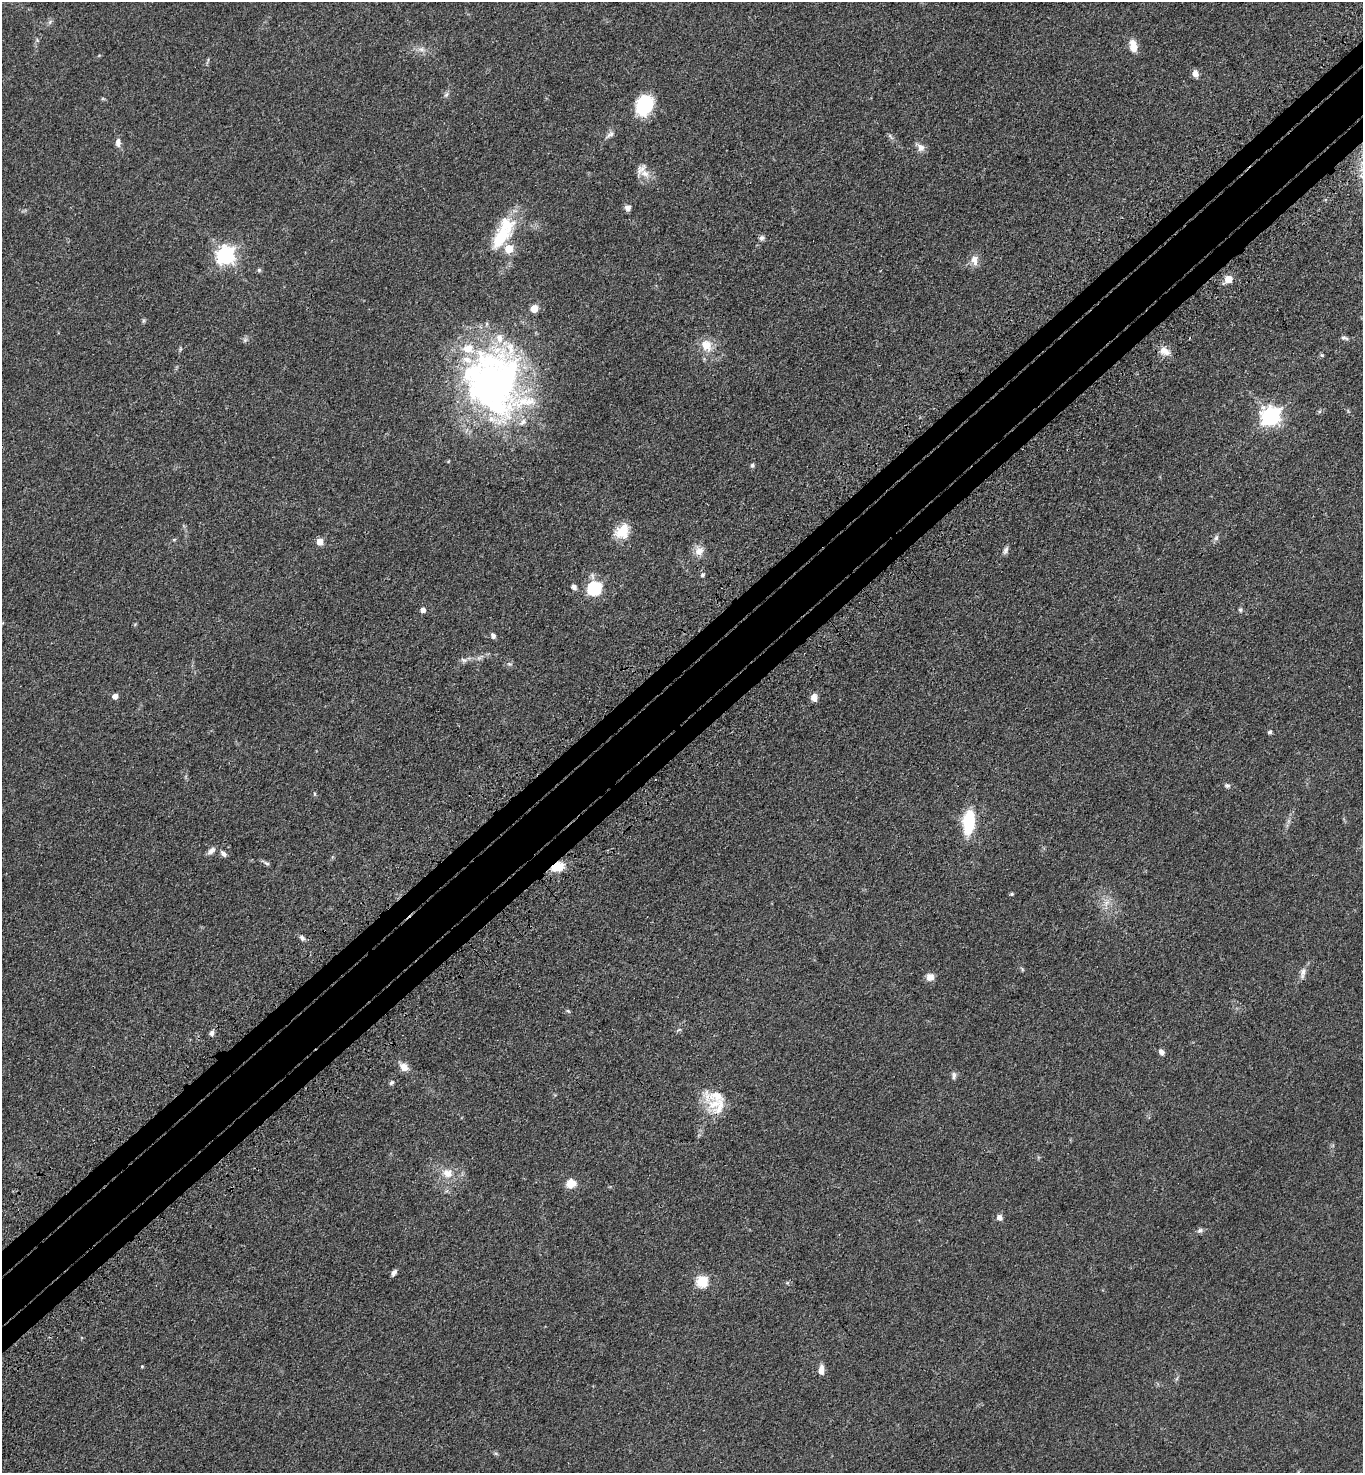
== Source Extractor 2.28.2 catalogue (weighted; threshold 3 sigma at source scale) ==
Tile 10 of 4 x 4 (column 2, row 3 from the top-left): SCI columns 1611-2971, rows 1573-3043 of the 6086 x 6088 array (HDU 1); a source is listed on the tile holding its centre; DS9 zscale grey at full resolution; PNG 1365 x 1475 px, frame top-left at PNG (2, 2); no overlay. Shown black and unused: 7% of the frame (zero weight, under 3 of 4 exposures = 6% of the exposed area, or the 3 px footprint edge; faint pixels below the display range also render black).
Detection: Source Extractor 2.28.2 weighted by HDU 2 'WHT'; one run over the whole footprint, this tile lists its part. Background 0.0432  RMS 0.005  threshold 0.0226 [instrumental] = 3 sigma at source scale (4.5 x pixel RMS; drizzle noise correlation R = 1.50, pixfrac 1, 0.05/0.05 arcsec/px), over >= 5 px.
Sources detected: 81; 10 inside a brighter listed object's ellipse — not listed separately; the other 71 listed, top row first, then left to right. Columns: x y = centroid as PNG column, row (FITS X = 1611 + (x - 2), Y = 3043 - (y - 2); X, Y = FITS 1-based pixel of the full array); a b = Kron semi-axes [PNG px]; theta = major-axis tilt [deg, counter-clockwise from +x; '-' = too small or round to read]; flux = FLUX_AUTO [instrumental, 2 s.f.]
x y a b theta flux
50 22 7 4 71 0.92
1133 46 14 8 -80 5.7
422 49 8 6 -20 1.9
1195 73 8 6 -71 2.8
446 95 8 4 58 1.1
644 105 17 13 69 31
610 134 13 6 34 1.9
890 136 10 4 -55 1
118 142 11 6 -88 2.4
920 147 13 9 -48 2.9
645 173 13 10 -24 4.4
628 208 7 6 - 1.9
501 237 44 18 54 21
762 238 8 6 15 1.2
225 255 7 7 - 200
974 259 11 8 52 3.4
259 270 5 5 - 0.76
1228 279 5 5 - 9.9
534 308 5 5 - 10
1344 338 10 5 -19 1.2
245 340 5 5 - 0.99
706 345 16 12 -58 7.2
1165 351 14 9 -33 4.1
1322 355 6 4 -45 0.67
494 383 76 63 -73 230
1271 416 8 7 - 200
752 465 5 5 - 0.88
622 531 19 15 48 9.4
1216 538 8 6 74 1.4
174 540 5 4 - 0.54
320 541 5 5 - 6.7
1005 550 11 5 66 1.5
699 551 13 11 56 4.2
702 575 5 5 - 1
574 587 7 5 -52 1.7
594 588 7 6 - 73
423 610 5 5 - 2.5
1240 610 5 5 - 0.88
493 636 6 5 - 1.5
464 660 10 5 -16 1.5
509 664 8 3 -13 0.72
115 696 5 4 - 3.8
814 697 9 7 -86 2.8
1270 732 4 4 - 1.4
1227 786 8 6 -1 1.1
315 794 6 4 -90 0.55
969 822 20 10 85 28
211 851 10 7 46 2
223 854 9 5 -44 1.7
266 863 8 4 -26 1.1
557 867 13 8 21 9.4
1012 894 4 4 - 0.82
302 938 8 5 -50 1.5
1303 972 13 7 78 2.4
930 977 8 7 - 3.6
568 1011 7 4 -44 0.66
212 1033 7 5 85 1.5
1162 1052 7 5 -52 2
404 1067 11 8 -38 4.1
954 1076 10 5 84 1.4
392 1083 7 5 45 0.95
714 1104 23 13 27 10
447 1173 15 12 -14 6.3
571 1183 12 10 16 4.8
999 1217 7 6 - 2.3
1200 1230 8 6 23 1.2
394 1273 7 4 59 1.5
702 1281 6 6 - 41
787 1283 6 4 18 0.64
142 1366 4 4 - 0.45
821 1370 11 6 88 3.4
Overlapping masked pixels (flux is a lower limit): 1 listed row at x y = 557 867